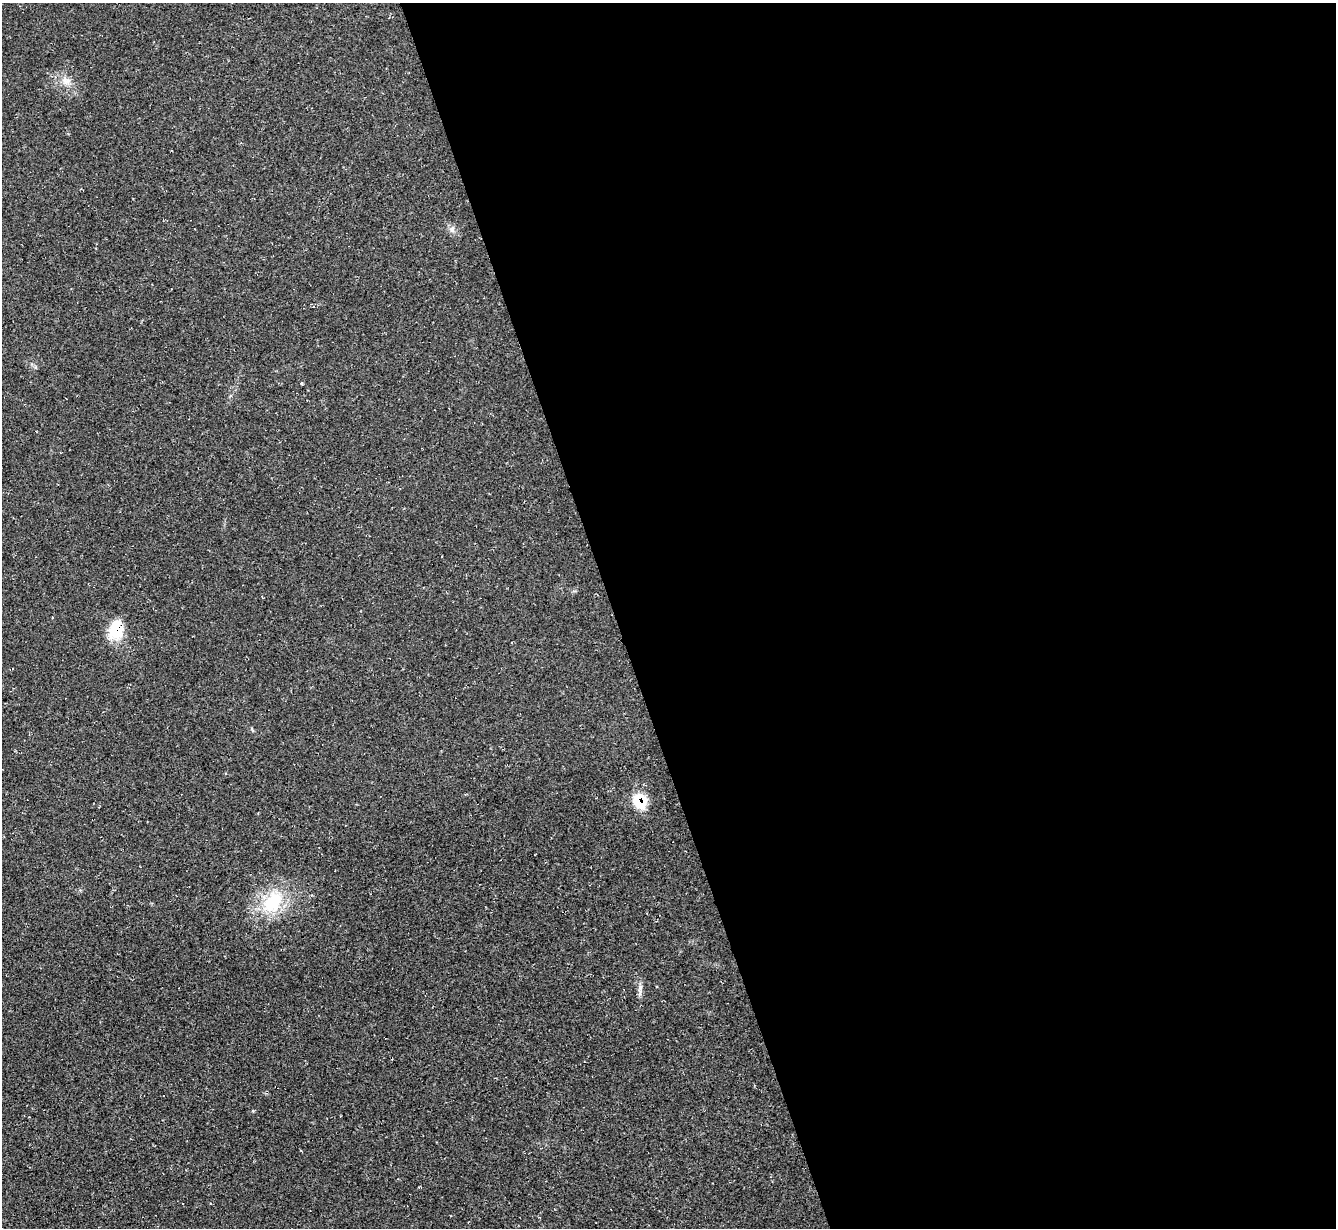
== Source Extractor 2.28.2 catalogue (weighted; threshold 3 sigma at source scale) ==
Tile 8 of 4 x 4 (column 4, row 2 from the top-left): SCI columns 4003-5336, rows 2722-3947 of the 5336 x 5318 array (HDU 1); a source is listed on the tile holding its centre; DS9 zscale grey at full resolution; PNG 1338 x 1230 px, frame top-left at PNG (2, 3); no overlay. Shown black and unused: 54% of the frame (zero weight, under 2 of 3 exposures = <1% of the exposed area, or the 3 px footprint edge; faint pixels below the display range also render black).
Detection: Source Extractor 2.28.2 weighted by HDU 2 'WHT'; one run over the whole footprint, this tile lists its part. Background 0.0503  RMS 0.0068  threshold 0.0305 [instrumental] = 3 sigma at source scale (4.5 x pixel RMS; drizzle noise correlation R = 1.50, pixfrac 1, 0.05/0.05 arcsec/px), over >= 5 px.
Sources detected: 7; all 7 listed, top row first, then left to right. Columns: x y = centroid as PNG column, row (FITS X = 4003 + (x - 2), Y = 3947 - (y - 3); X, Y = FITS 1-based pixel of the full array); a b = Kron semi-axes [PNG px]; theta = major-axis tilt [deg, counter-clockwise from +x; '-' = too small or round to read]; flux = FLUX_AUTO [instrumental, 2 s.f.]
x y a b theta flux
65 80 12 5 -79 3.4
452 229 8 6 -88 2.4
301 383 3 3 - 0.65
116 629 21 14 77 23
640 800 17 14 -62 21
273 902 32 24 56 35
640 987 8 6 70 2.2
Overlapping masked pixels (flux is a lower limit): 2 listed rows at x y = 116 629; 640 800